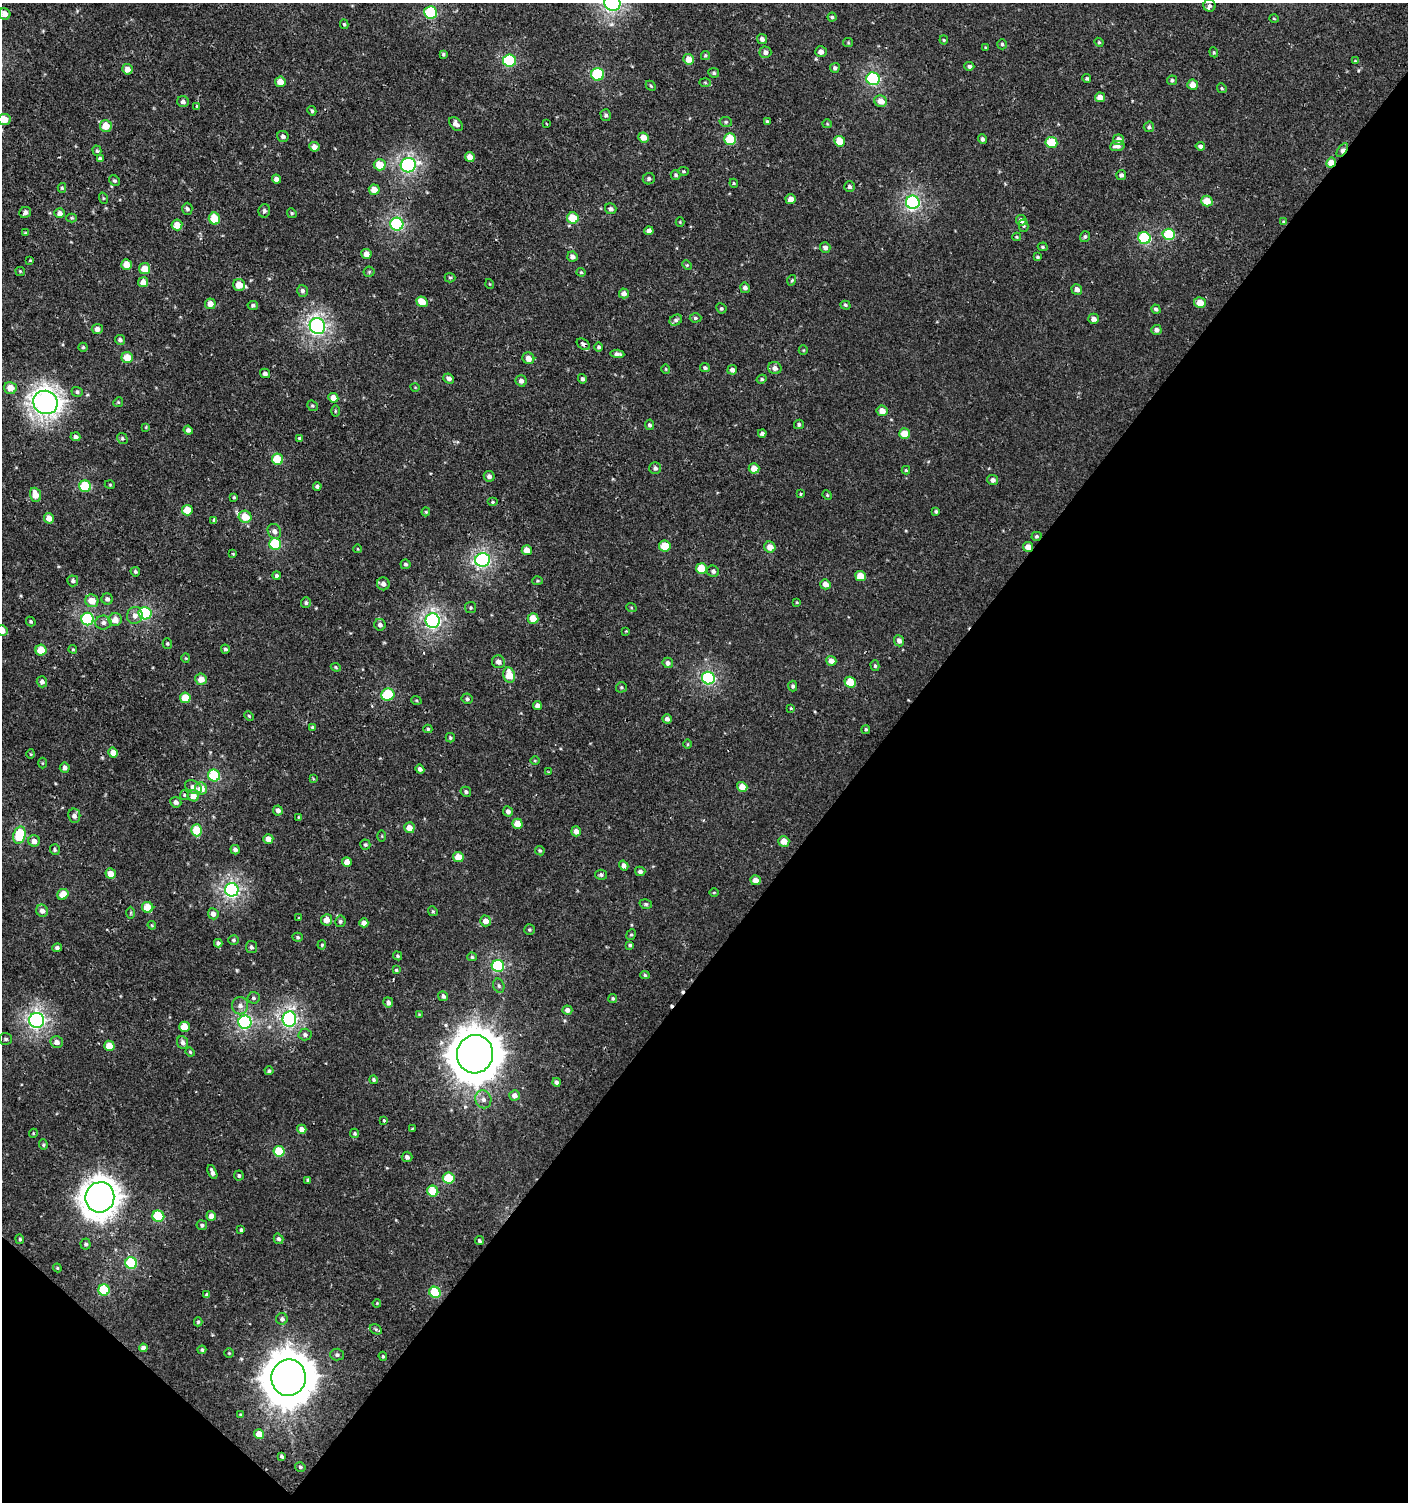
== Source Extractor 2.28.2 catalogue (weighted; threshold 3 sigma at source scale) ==
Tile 15 of 4 x 4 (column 3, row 4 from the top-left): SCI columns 2981-4386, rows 39-1538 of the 6059 x 6037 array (HDU 1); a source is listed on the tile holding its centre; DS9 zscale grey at full resolution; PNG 1410 x 1504 px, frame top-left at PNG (2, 3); each listed source drawn as its Kron ellipse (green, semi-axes under 4 px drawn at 4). Shown black and unused: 40% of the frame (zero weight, under 2 of 3 exposures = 2% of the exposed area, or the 3 px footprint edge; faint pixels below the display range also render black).
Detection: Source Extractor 2.28.2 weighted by HDU 2 'WHT'; one run over the whole footprint, this tile lists its part. Background 7.57e-04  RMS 0.0025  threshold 0.0114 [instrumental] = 3 sigma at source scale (4.5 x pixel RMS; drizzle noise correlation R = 1.50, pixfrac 1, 0.0396/0.0396 arcsec/px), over >= 5 px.
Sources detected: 395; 2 cosmic-ray / hot-pixel residue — neither listed nor drawn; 2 inside a brighter listed object's ellipse — not listed separately; the other 391 listed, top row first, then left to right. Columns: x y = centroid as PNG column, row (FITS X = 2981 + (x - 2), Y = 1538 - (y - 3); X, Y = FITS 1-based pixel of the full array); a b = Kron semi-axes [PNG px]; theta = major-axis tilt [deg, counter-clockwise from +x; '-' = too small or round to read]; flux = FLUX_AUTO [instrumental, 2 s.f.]
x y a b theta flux
612 3 8 7 - 75
1209 6 6 6 - 0.54
430 12 6 6 - 20
5 14 6 5 - 1.6
832 17 4 4 - 0.39
1274 19 4 3 - 0.22
344 24 5 3 - 0.36
762 39 5 4 - 0.95
944 40 4 4 - 0.28
848 42 5 4 - 0.26
1099 42 5 4 - 0.3
1002 44 5 4 - 0.4
985 47 4 3 - 0.2
765 52 6 5 - 0.96
821 52 6 5 - 1.3
1214 52 5 4 - 0.3
443 54 4 3 - 0.37
705 55 4 4 - 0.33
689 59 5 5 - 3
509 61 6 6 - 22
1355 61 4 4 - 0.28
969 66 5 4 - 0.75
835 68 5 4 - 0.61
127 69 5 5 - 1.9
714 73 5 5 - 0.48
598 74 6 6 - 18
873 79 7 6 - 31
1087 79 4 4 - 0.4
1172 80 5 4 - 0.55
280 82 5 5 - 2.9
705 82 6 4 -2 0.28
1193 85 5 5 - 2.5
651 86 6 4 -46 0.34
1222 88 5 4 - 0.35
1100 97 5 4 - 2
881 101 6 5 - 2.5
183 102 6 5 - 0.83
197 106 3 3 - 1.7
312 111 5 4 - 0.43
606 115 6 5 - 0.61
4 119 6 5 - 4
767 121 4 4 - 0.3
726 122 6 5 - 0.44
546 123 3 2 - 0.24
456 124 8 5 -47 1.2
827 124 5 4 - 0.26
106 126 6 6 - 4
1149 127 5 5 - 0.46
283 136 6 5 - 0.77
643 137 5 5 - 2.7
730 139 6 5 - 11
982 139 5 4 - 0.74
1119 140 5 5 - 1.8
840 141 5 5 - 4.8
1051 142 6 5 - 7.8
1117 146 7 5 9 1.4
1200 146 5 4 - 0.81
314 147 5 5 - 1.3
1342 150 8 4 54 1.6
97 151 5 4 - 0.4
470 157 5 5 - 2
100 159 4 4 - 0.73
1331 163 5 4 - 3.8
380 165 6 5 - 5.6
408 165 7 7 - 53
683 171 5 4 - 0.33
676 175 5 4 - 0.46
1121 175 5 5 - 0.68
276 179 4 4 - 1.1
649 179 6 5 - 0.61
114 181 6 5 - 0.47
734 183 4 4 - 0.27
850 187 5 5 - 0.63
62 188 5 4 - 0.34
374 190 5 5 - 3.1
103 198 6 3 -72 0.26
791 199 5 5 - 2
1207 201 6 5 - 4.1
913 202 7 6 - 47
187 209 6 5 - 0.54
611 209 6 5 - 0.8
264 211 7 6 - 0.73
25 212 6 5 - 0.96
60 213 5 5 - 1.1
292 213 5 4 - 0.38
72 218 5 4 - 0.34
214 218 6 5 - 6.8
573 218 6 5 - 6.5
1021 220 5 5 - 1.6
680 222 4 4 - 0.27
1284 222 4 3 - 0.39
397 224 6 6 - 31
177 225 5 5 - 3.4
1024 226 6 5 - 0.42
649 231 4 4 - 1.2
25 233 4 3 - 0.24
1169 234 6 5 - 15
1017 237 4 4 - 0.32
1085 237 6 5 - 0.52
1144 238 6 6 - 18
825 247 5 5 - 0.97
1043 247 5 4 - 0.37
366 254 5 5 - 1.8
572 257 5 5 - 1.1
1038 257 4 3 - 0.34
30 260 3 2 - 0.19
126 264 5 5 - 3
687 265 5 4 - 0.29
145 269 5 5 - 4.1
20 271 5 4 - 0.28
369 272 5 5 - 0.34
581 272 4 4 - 0.28
450 278 5 4 - 0.34
792 280 5 3 - 0.27
143 282 5 5 - 2.7
490 284 5 3 - 0.19
239 285 6 6 - 3.4
745 288 5 4 - 0.97
1077 289 5 5 - 1.3
302 291 6 5 - 0.73
624 293 5 5 - 1.2
422 302 6 5 - 3.8
1200 302 6 5 - 3.3
210 304 5 5 - 2
253 305 5 4 - 0.54
845 305 5 4 - 0.4
721 308 5 5 - 0.48
1156 309 5 4 - 0.66
696 318 6 4 2 0.52
1093 319 5 5 - 1.4
676 320 7 5 31 0.57
317 326 8 7 - 72
97 329 5 5 - 1.2
1156 330 5 5 - 0.85
120 340 5 5 - 0.69
583 344 7 5 -34 0.76
83 347 4 4 - 0.4
599 347 4 4 - 0.49
803 350 5 4 - 0.27
617 354 7 4 -4 0.83
127 357 5 5 - 4.2
528 358 6 5 - 2
705 368 5 4 - 0.5
775 368 7 6 - 1.2
666 369 4 4 - 0.25
732 370 5 4 - 0.94
265 373 5 4 - 0.73
449 379 6 5 - 0.88
582 379 5 4 - 0.6
762 379 5 4 - 0.39
521 381 6 5 - 1
415 387 4 3 - 0.18
10 388 6 6 - 3
77 392 6 5 - 0.53
333 398 5 4 - 2.2
45 402 12 11 - 170
118 402 5 4 - 0.31
312 406 6 5 - 0.4
335 411 5 3 - 0.27
882 411 5 5 - 2.4
799 424 5 5 - 0.59
649 425 5 4 - 0.58
146 427 4 3 - 0.22
188 430 4 4 - 0.81
762 433 4 4 - 0.68
904 433 5 5 - 4.8
75 437 5 4 - 0.89
122 438 6 5 - 0.42
300 439 4 4 - 0.5
277 459 6 5 - 7.6
655 468 6 6 - 0.7
754 468 5 5 - 2.8
906 470 4 4 - 0.34
489 476 5 5 - 0.9
993 480 5 5 - 0.87
110 485 5 3 - 0.24
85 486 6 5 - 12
317 486 4 4 - 0.52
801 494 3 3 - 0.29
35 495 7 5 -70 2.8
827 495 5 4 - 0.28
234 497 3 3 - 0.32
492 502 5 4 - 0.38
187 510 5 5 - 4.6
936 511 4 4 - 0.47
426 512 4 4 - 0.28
245 517 6 6 - 5.2
49 518 5 5 - 2.5
214 520 4 3 - 1.6
274 531 8 6 -60 1.1
1036 536 5 4 - 0.42
275 544 6 6 - 13
665 546 6 5 - 5.1
770 547 6 5 - 2.5
1028 547 5 5 - 2.3
358 549 4 3 - 0.18
527 550 5 5 - 2.7
233 554 4 3 - 0.22
483 560 7 7 - 49
406 564 5 5 - 0.48
701 568 5 5 - 7.4
713 571 6 5 - 0.69
135 572 5 4 - 0.46
277 576 4 4 - 0.46
860 576 5 5 - 4.2
73 581 5 5 - 0.68
537 581 5 4 - 0.32
383 584 6 6 - 1.2
825 584 5 5 - 2
107 599 5 5 - 0.78
92 601 6 6 - 3.5
797 602 4 3 - 0.25
306 603 5 5 - 0.52
631 607 5 3 - 0.24
471 608 6 5 - 0.41
145 613 6 6 - 27
135 615 8 7 - 1.5
533 618 5 5 - 4.4
87 619 6 6 - 28
115 620 6 6 - 2.4
433 621 7 7 - 65
31 622 5 4 - 0.4
103 623 8 7 - 0.92
380 625 6 5 - 0.93
2 630 5 5 - 2
626 631 4 3 - 0.2
899 641 6 5 - 1.2
167 644 5 4 - 0.33
73 649 4 3 - 0.3
225 649 4 4 - 0.53
41 650 5 5 - 5.6
186 658 4 4 - 0.26
831 661 5 5 - 1.9
498 662 6 6 - 1.4
668 663 5 5 - 0.9
875 666 5 4 - 0.4
336 667 5 4 - 0.29
509 675 8 6 -73 4.9
708 678 6 6 - 36
201 679 6 5 - 2.7
42 682 6 5 - 1
850 682 5 5 - 6.2
793 686 5 4 - 0.56
621 687 5 5 - 0.4
388 695 6 6 - 14
185 698 5 5 - 5.8
467 699 5 5 - 0.56
416 700 5 3 - 0.27
537 705 4 4 - 1.2
791 708 4 3 - 0.25
249 716 5 4 - 0.29
667 719 5 4 - 0.97
312 727 4 3 - 0.34
428 729 4 4 - 0.37
866 729 4 4 - 0.37
450 738 5 4 - 0.4
688 744 5 3 - 0.23
113 753 5 5 - 2.2
31 754 4 4 - 0.24
535 761 4 3 - 0.23
42 763 5 3 - 0.23
65 768 5 5 - 1
420 769 4 4 - 0.71
548 772 4 4 - 0.22
214 775 6 5 - 18
313 779 4 4 - 0.25
193 787 9 6 -32 1.5
742 787 5 4 - 3.2
201 789 6 6 - 3.7
466 792 5 5 - 0.57
184 795 5 4 - 0.35
193 796 6 5 - 2.5
176 802 5 5 - 1
278 811 5 4 - 1.1
508 811 5 5 - 1.1
74 816 7 6 - 1.1
298 817 4 2 - 0.22
517 824 5 5 - 3.9
409 828 5 5 - 2.3
197 830 6 5 - 7.4
576 831 5 4 - 1.5
19 835 9 6 73 14
382 836 5 3 - 0.24
268 839 5 4 - 2
34 841 6 5 - 1.7
784 841 5 5 - 3.1
365 845 5 5 - 0.45
55 850 5 5 - 0.46
235 850 5 4 - 0.84
540 851 5 4 - 0.38
458 857 5 5 - 4.1
347 862 5 4 - 2.3
624 866 5 4 - 1.1
640 871 5 5 - 0.8
111 874 5 5 - 2.8
601 875 6 5 - 0.56
756 880 5 5 - 2.1
232 890 7 6 - 62
714 892 5 3 - 0.24
63 894 6 5 - 4.1
646 904 6 4 -17 0.45
148 907 6 5 - 5.7
42 911 6 5 - 1.4
433 911 5 4 - 0.33
131 913 6 4 89 0.29
213 914 5 5 - 1.4
299 918 3 3 - 0.21
327 920 5 5 - 2.1
340 921 6 5 - 0.61
485 921 5 5 - 2.1
364 923 4 4 - 1.5
152 925 4 3 - 0.28
529 929 5 5 - 0.42
631 935 5 4 - 0.38
298 937 5 4 - 0.41
234 940 5 5 - 0.45
218 943 4 4 - 0.7
322 945 5 4 - 0.29
630 945 4 3 - 0.42
251 947 6 5 - 0.66
57 948 5 4 - 0.61
397 956 5 4 - 0.33
472 957 5 4 - 0.43
498 966 6 6 - 28
396 970 4 4 - 0.34
645 975 5 4 - 0.41
499 986 7 5 -74 0.57
443 996 5 5 - 0.84
253 998 6 6 - 0.55
613 998 4 4 - 0.39
388 1002 5 4 - 0.99
240 1006 8 8 - 1.5
567 1010 5 4 - 1.2
419 1014 2 2 - 0.18
289 1019 7 7 - 62
36 1020 7 7 - 70
245 1022 6 6 - 42
184 1027 5 5 - 4.5
305 1035 6 6 - 0.76
6 1039 6 6 - 0.61
57 1042 6 6 - 1.4
182 1042 6 5 - 1.1
109 1046 5 5 - 4
190 1052 5 4 - 0.27
475 1054 19 18 - 880
269 1071 4 4 - 0.43
374 1080 4 4 - 0.47
556 1082 4 4 - 0.81
514 1095 5 5 - 1.5
483 1099 9 8 - 1.4
384 1120 3 3 - 1.3
302 1129 5 4 - 1.6
412 1129 4 2 - 0.42
33 1133 5 4 - 0.29
355 1133 5 4 - 0.45
43 1145 5 4 - 0.36
279 1151 5 5 - 9.8
407 1157 5 5 - 0.77
212 1172 7 3 -66 0.99
239 1176 5 4 - 0.4
449 1178 6 5 - 10
308 1180 4 3 - 0.53
433 1191 6 5 - 6.6
100 1197 15 14 - 330
158 1216 6 5 - 14
211 1216 5 4 - 1.8
202 1225 5 5 - 0.51
241 1230 4 3 - 0.37
20 1239 5 4 - 0.38
278 1239 5 4 - 0.63
479 1241 4 4 - 0.46
86 1244 5 5 - 0.55
131 1263 6 5 - 20
57 1268 4 3 - 0.28
104 1290 6 5 - 16
435 1292 6 5 - 13
207 1295 4 4 - 0.83
377 1303 4 4 - 0.23
282 1319 6 6 - 0.76
198 1322 4 4 - 0.34
376 1329 6 4 -31 0.42
143 1348 4 4 - 1.2
202 1350 4 3 - 0.5
229 1353 4 4 - 0.28
337 1355 7 6 - 0.64
383 1356 5 4 - 0.32
289 1378 18 17 - 1000
240 1414 4 3 - 0.23
259 1434 5 5 - 3
282 1456 4 3 - 0.48
300 1467 5 4 - 0.47
Overlapping masked pixels (flux is a lower limit): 5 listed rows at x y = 1342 150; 1331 163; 1284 222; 583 344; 1028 547
Isophote crosses this tile's border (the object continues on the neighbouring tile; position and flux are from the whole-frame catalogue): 3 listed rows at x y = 612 3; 4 119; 2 630